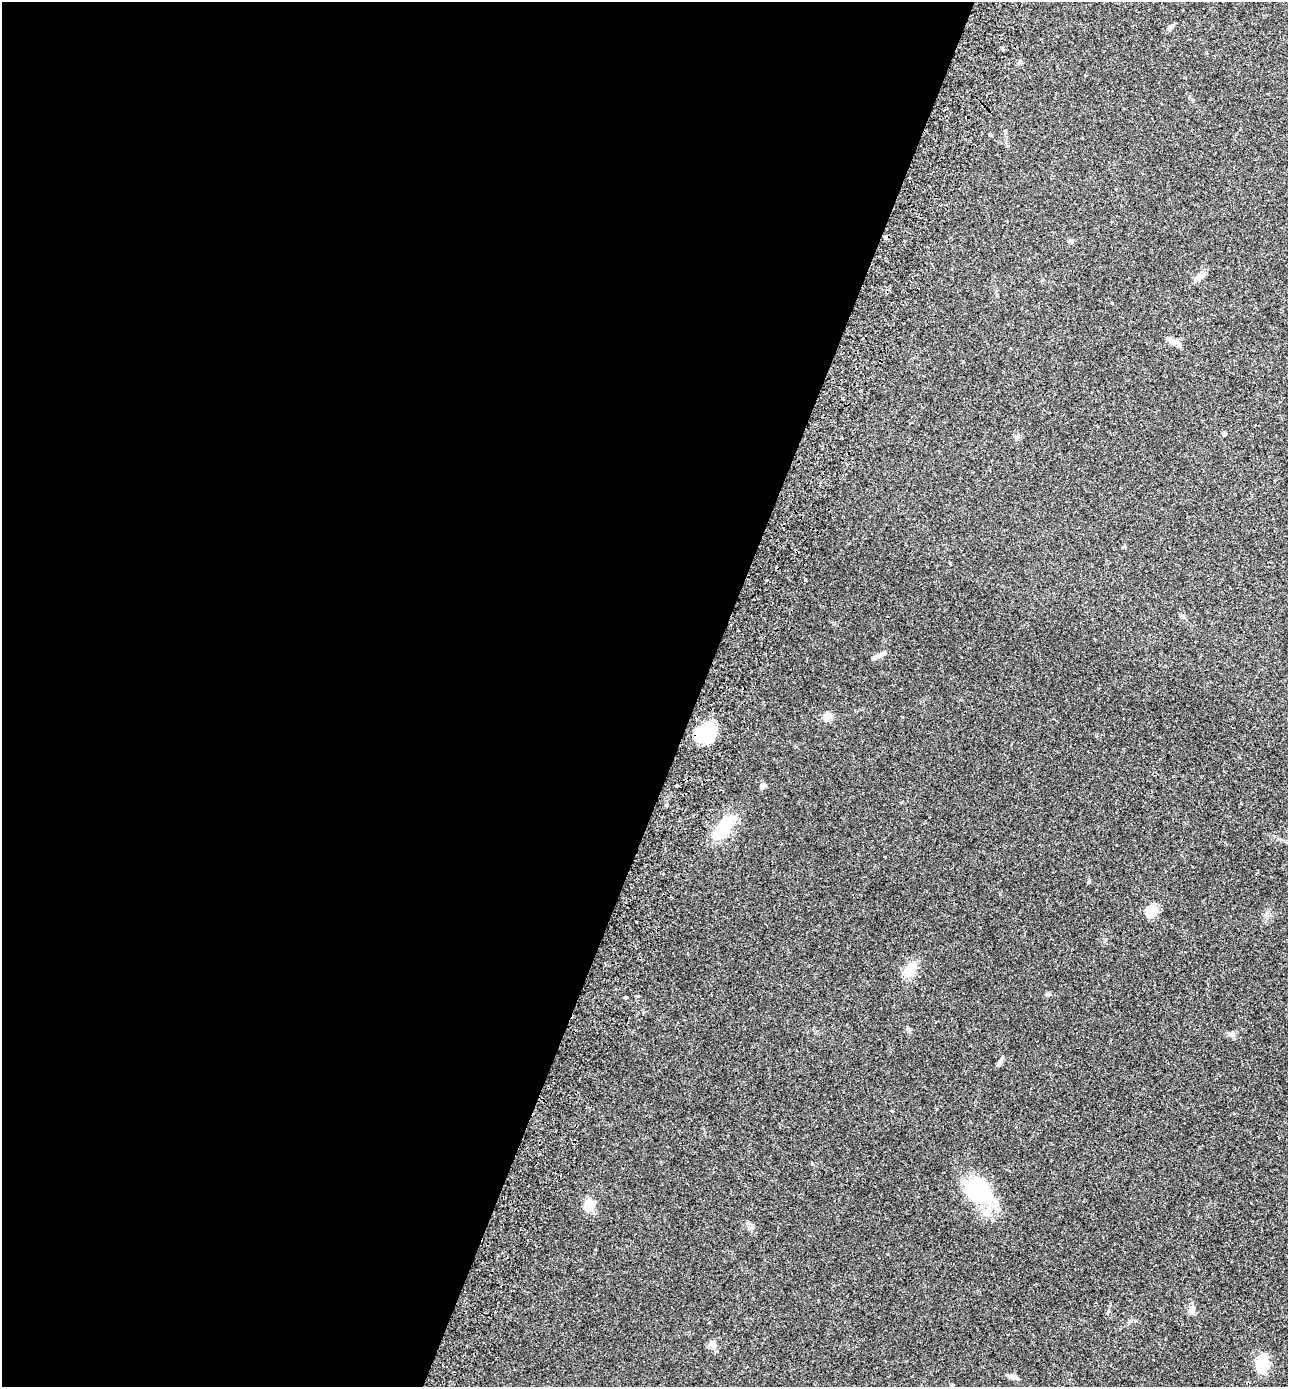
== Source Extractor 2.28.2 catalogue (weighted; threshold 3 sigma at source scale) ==
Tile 5 of 4 x 4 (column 1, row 2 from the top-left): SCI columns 195-1480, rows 2800-4184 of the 5665 x 5596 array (HDU 1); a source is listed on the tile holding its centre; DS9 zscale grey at full resolution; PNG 1290 x 1389 px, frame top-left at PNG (2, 2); no overlay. Shown black and unused: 54% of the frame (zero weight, under 2 of 3 exposures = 3% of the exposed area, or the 3 px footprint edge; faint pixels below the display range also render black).
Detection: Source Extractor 2.28.2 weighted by HDU 2 'WHT'; one run over the whole footprint, this tile lists its part. Background 0.12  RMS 0.0084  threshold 0.0378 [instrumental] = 3 sigma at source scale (4.5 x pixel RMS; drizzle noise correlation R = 1.50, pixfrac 1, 0.05/0.05 arcsec/px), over >= 5 px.
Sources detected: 35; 1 inside a brighter object's white glare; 2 cosmic-ray / hot-pixel residue — not listed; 3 inside a brighter listed object's ellipse — not listed separately; the other 29 listed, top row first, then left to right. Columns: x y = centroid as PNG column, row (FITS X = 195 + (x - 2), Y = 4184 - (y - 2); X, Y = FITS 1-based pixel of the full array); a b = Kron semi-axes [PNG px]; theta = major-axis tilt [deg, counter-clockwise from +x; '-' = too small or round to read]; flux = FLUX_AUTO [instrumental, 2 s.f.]
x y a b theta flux
1172 26 8 6 44 1.9
1003 49 5 3 - 1.2
990 134 4 3 - 1.2
886 237 4 4 - 6.9
1199 277 14 7 11 3.4
1172 340 17 7 -20 4.3
1224 433 4 4 - 1.9
1017 437 10 5 40 1.9
805 580 4 3 - 1
881 654 14 5 27 3
827 717 12 10 26 5.8
706 733 20 18 23 35
676 786 3 3 - 3.5
762 786 5 4 - 6.1
724 828 30 14 59 31
1151 910 15 11 56 12
637 922 3 2 - 0.92
909 970 14 11 64 17
638 996 3 3 - 1.9
626 997 3 3 - 2.3
1231 1034 10 7 -12 2.8
999 1064 6 5 - 1.6
892 1111 3 3 - 0.75
978 1188 41 26 -40 46
589 1205 11 8 74 17
1191 1309 13 7 67 3.8
713 1345 9 3 45 1.7
1262 1364 17 10 83 25
1013 1377 11 5 -14 3.3
Overlapping masked pixels (flux is a lower limit): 2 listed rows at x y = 886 237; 706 733
Unlisted compact peaks at least as high as the median listed source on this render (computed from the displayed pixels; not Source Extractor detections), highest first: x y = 1047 994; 752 1225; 908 1029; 812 1163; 1130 1321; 1112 303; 709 1322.